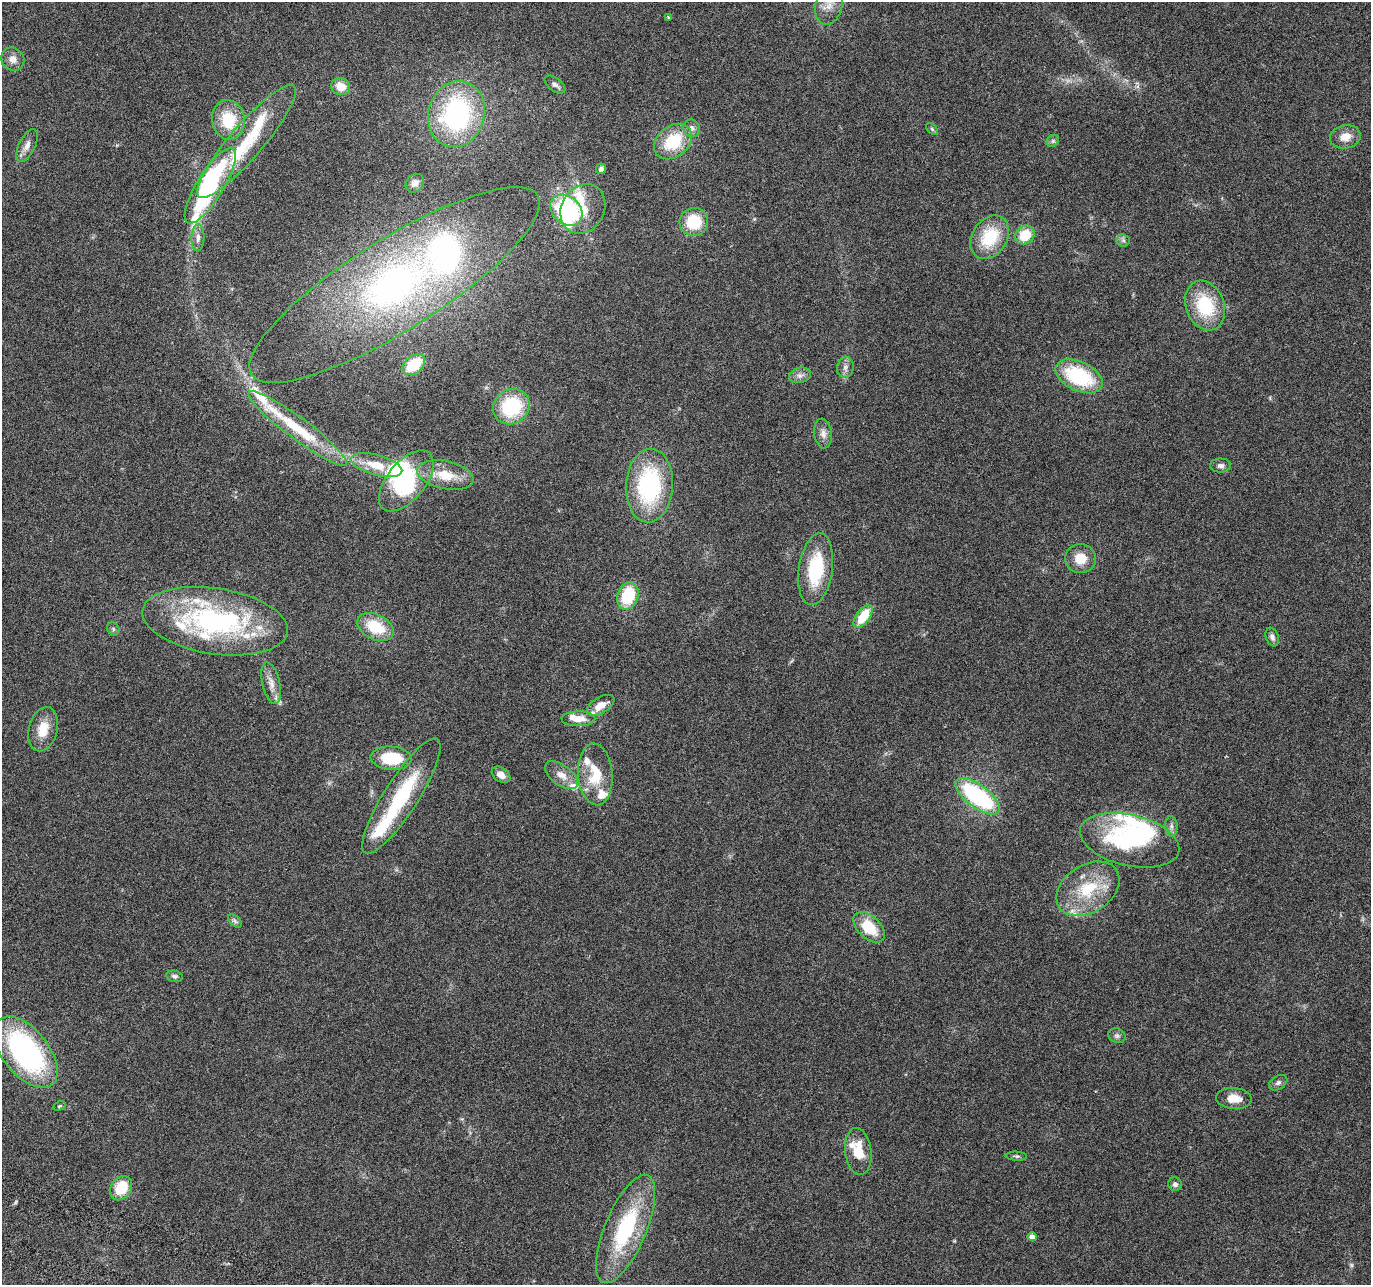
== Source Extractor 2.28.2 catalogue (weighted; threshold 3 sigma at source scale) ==
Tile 7 of 4 x 4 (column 3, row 2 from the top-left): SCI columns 2759-4127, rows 2833-4115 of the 5525 x 5730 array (HDU 1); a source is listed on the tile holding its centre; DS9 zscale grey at full resolution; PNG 1373 x 1287 px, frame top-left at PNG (2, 2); each listed source drawn as its Kron ellipse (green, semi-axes under 4 px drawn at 4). Shown black and unused: <1% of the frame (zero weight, under 3 of 6 exposures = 3% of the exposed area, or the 3 px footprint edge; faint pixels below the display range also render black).
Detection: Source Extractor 2.28.2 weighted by HDU 2 'WHT'; one run over the whole footprint, this tile lists its part. Background 0.0499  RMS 0.0043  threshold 0.0178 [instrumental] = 3 sigma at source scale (4.09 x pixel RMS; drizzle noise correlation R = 1.36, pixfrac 0.8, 0.0396/0.0396 arcsec/px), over >= 5 px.
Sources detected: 100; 2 too faint to see at this stretch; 8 inside a brighter object's white glare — neither listed nor drawn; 17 inside a brighter listed object's ellipse — not listed separately; the other 73 listed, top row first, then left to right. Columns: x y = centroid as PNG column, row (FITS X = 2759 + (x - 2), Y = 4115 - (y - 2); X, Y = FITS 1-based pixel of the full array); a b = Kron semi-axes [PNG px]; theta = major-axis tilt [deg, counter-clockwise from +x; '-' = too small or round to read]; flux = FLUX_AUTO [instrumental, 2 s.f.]
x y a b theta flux
829 5 20 13 75 6.7
668 18 4 3 - 0.7
13 59 12 11 - 3.2
555 84 12 6 -38 1.6
341 86 9 8 - 5.6
456 114 33 28 73 65
228 120 20 16 -82 15
692 128 9 8 - 1.8
932 129 7 4 -46 0.71
1345 137 15 11 11 5.1
246 141 73 16 49 26
1053 141 7 5 45 0.8
673 142 21 15 39 18
27 146 18 8 64 3.1
601 169 5 5 - 1.2
415 183 10 8 49 2.3
210 186 44 13 58 48
583 209 26 21 60 11
566 210 18 13 -39 46
694 222 14 14 - 14
1025 235 10 8 40 11
990 237 23 17 57 19
198 238 13 6 88 2.2
1123 240 6 6 - 1
394 285 169 45 32 190
1205 306 25 19 -69 23
414 365 13 8 40 14
845 368 10 8 80 2
800 375 11 7 14 2
1079 376 25 14 -25 31
511 407 19 17 36 29
298 428 60 11 -37 24
823 434 15 9 -84 2.7
377 465 26 10 -15 9.9
1220 466 10 7 1 1.7
445 475 29 14 -12 11
406 481 36 19 51 29
649 485 37 23 86 46
1080 559 15 14 - 7
816 569 36 17 82 24
628 596 14 10 72 19
863 616 13 6 55 13
215 621 73 33 -9 87
375 627 19 12 -26 15
113 629 7 5 -48 0.75
1272 637 10 6 -68 1.6
271 683 21 8 -77 4.1
600 705 15 8 31 5.4
578 719 17 7 1 5.7
43 729 22 14 75 8.6
391 758 20 11 -3 18
595 774 31 17 -86 14
501 775 10 7 -34 2.9
561 775 19 10 -36 4.4
401 796 67 17 57 33
978 796 26 11 -37 48
1171 826 10 6 -88 1.5
1130 840 51 25 -13 46
1088 889 34 24 33 21
235 921 8 5 -45 1
869 927 18 11 -43 14
174 976 8 5 -12 1
1117 1036 9 7 -24 1.2
26 1052 42 23 -51 80
1278 1083 10 6 32 1.3
1234 1098 18 10 -4 5.7
60 1106 6 4 27 0.59
858 1151 23 13 -83 11
1016 1156 11 4 -3 0.83
1175 1184 7 6 - 1.2
121 1188 13 10 55 12
626 1229 58 21 67 42
1032 1237 4 4 - 2.5
Isophote crosses this tile's border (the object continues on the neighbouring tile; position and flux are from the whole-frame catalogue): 1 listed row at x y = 829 5